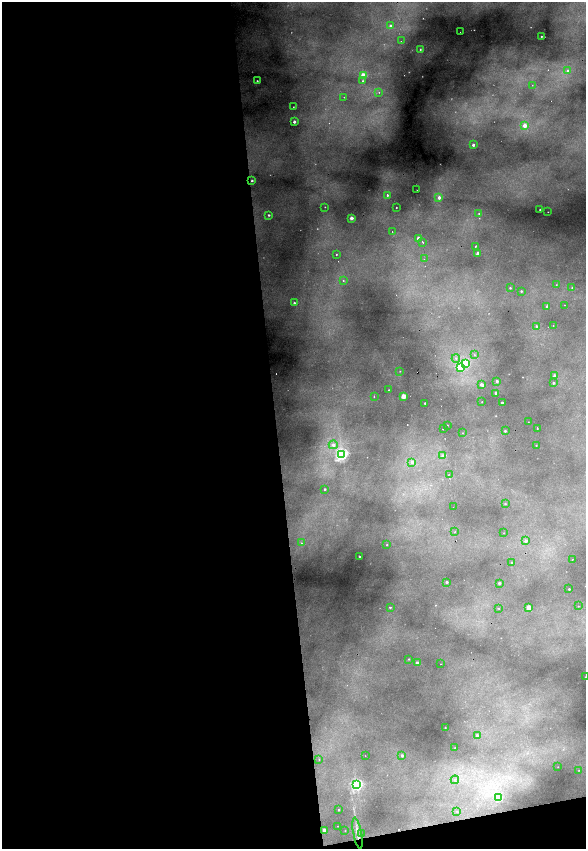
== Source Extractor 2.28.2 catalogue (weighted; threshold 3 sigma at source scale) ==
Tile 13 of 4 x 4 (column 1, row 4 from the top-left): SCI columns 329-1496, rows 1-1693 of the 5212 x 6773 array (HDU 1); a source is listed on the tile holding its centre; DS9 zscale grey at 2 x 2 block average (1 PNG px = mean of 2 x 2 image px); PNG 588 x 851 px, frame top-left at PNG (2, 2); each listed source drawn as its Kron ellipse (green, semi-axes under 4 px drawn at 4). Shown black and unused: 49% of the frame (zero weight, under 2 of 4 exposures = <1% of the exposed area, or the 3 px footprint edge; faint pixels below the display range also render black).
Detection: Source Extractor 2.28.2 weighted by HDU 2 'WHT'; one run over the whole footprint, this tile lists its part. Background 0.48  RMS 0.025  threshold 0.111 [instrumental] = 3 sigma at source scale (4.5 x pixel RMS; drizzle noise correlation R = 1.50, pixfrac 1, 0.05/0.05 arcsec/px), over >= 5 px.
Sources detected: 125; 4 too faint to see at this stretch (2 x 2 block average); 9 cosmic-ray / hot-pixel residue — neither listed nor drawn; the other 112 listed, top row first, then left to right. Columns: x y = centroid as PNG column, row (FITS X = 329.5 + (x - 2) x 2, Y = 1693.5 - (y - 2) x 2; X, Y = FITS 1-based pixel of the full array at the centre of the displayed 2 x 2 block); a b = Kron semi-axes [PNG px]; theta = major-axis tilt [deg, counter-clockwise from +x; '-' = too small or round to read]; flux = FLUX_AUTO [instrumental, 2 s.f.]
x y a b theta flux
390 26 3 2 - 14
460 32 2 2 - 2
541 36 2 2 - 3.8
401 41 2 2 - 8.9
420 49 3 3 - 6
568 71 4 4 - 26
363 76 3 3 - 190
257 81 2 2 - 6.5
363 81 2 2 - 5.2
532 85 2 2 - 1.9
379 92 2 2 - 5.2
344 97 2 2 - 4
293 107 2 2 - 2.7
294 122 2 2 - 21
525 125 3 2 - 66
473 145 2 2 - 21
252 181 2 2 - 7.9
417 190 2 2 - 6.3
387 195 2 2 - 23
439 198 3 3 - 27
325 207 2 2 - 2.8
396 207 2 2 - 3.5
540 210 2 2 - 9.1
548 212 2 2 - 2.5
479 214 2 2 - 5.5
269 215 2 2 - 8.1
351 218 2 2 - 57
392 232 2 2 - 3
418 238 3 2 - 46
423 242 2 2 - 4.6
476 246 3 2 - 4.5
336 254 2 2 - 4.7
478 254 2 2 - 60
424 259 2 2 - 5.7
343 281 3 3 - 5.3
556 285 3 2 - 2.6
510 288 2 2 - 5.4
572 288 2 2 - 2.4
521 291 2 2 - 7.6
294 303 2 2 - 11
564 305 2 2 - 2.5
547 306 3 2 - 9.4
536 326 2 2 - 9.5
553 326 2 2 - 1.8
474 355 4 3 - 9.3
456 358 4 4 - 14
466 363 3 3 - 270
460 367 3 3 - 220
400 371 2 2 - 2.6
555 376 2 2 - 59
497 381 2 2 - 22
553 383 2 2 - 12
482 385 4 2 - 42
389 390 2 2 - 3
496 393 2 2 - 21
374 396 2 2 - 3.9
403 396 2 2 - 130
482 402 2 2 - 3.7
425 403 2 2 - 7.2
502 403 2 2 - 21
528 422 2 2 - 2
447 425 2 2 - 4.5
537 428 2 2 - 5.6
443 429 2 2 - 11
505 431 2 2 - 9
462 433 2 2 - 2.6
333 445 4 4 - 28
536 445 2 2 - 2.6
342 454 4 4 - 1400
443 456 3 3 - 33
412 462 4 4 - 22
449 474 2 2 - 2
325 489 2 2 - 8.2
505 504 2 2 - 4.1
453 507 2 2 - 4.7
455 532 3 2 - 3.9
504 533 2 2 - 1.5
526 541 3 3 - 20
301 543 2 2 - 5.1
387 545 2 2 - 3.8
359 556 2 2 - 4.7
572 560 2 2 - 2.7
511 562 2 2 - 3.1
446 582 2 2 - 15
499 583 2 2 - 18
569 589 2 2 - 7.4
578 606 2 2 - 3.1
390 607 3 2 - 7.3
499 608 2 2 - 3.5
529 608 2 2 - 130
409 659 2 2 - 3.7
417 663 2 2 - 24
441 664 2 2 - 2.1
585 677 2 2 - 2.2
445 728 2 2 - 2.8
477 736 2 2 - 17
455 748 2 2 - 2.1
365 756 2 2 - 1.8
402 756 3 3 - 16
319 759 2 2 - 8.2
558 767 2 2 - 4
579 770 2 2 - 2.4
455 780 4 4 - 14
357 785 3 3 - 1100
498 798 3 3 - 270
339 810 2 2 - 6.2
457 812 2 2 - 2.3
337 826 2 2 - 2.3
324 830 3 2 - 34
345 831 2 2 - 2.9
357 833 16 3 -79 51
362 834 2 2 - 3
Overlapping masked pixels (flux is a lower limit): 1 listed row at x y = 357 833
Isophote crosses this tile's border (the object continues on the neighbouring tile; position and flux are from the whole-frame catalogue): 1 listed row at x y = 585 677
Diffuse or blended objects may show on this block-average render without a row.